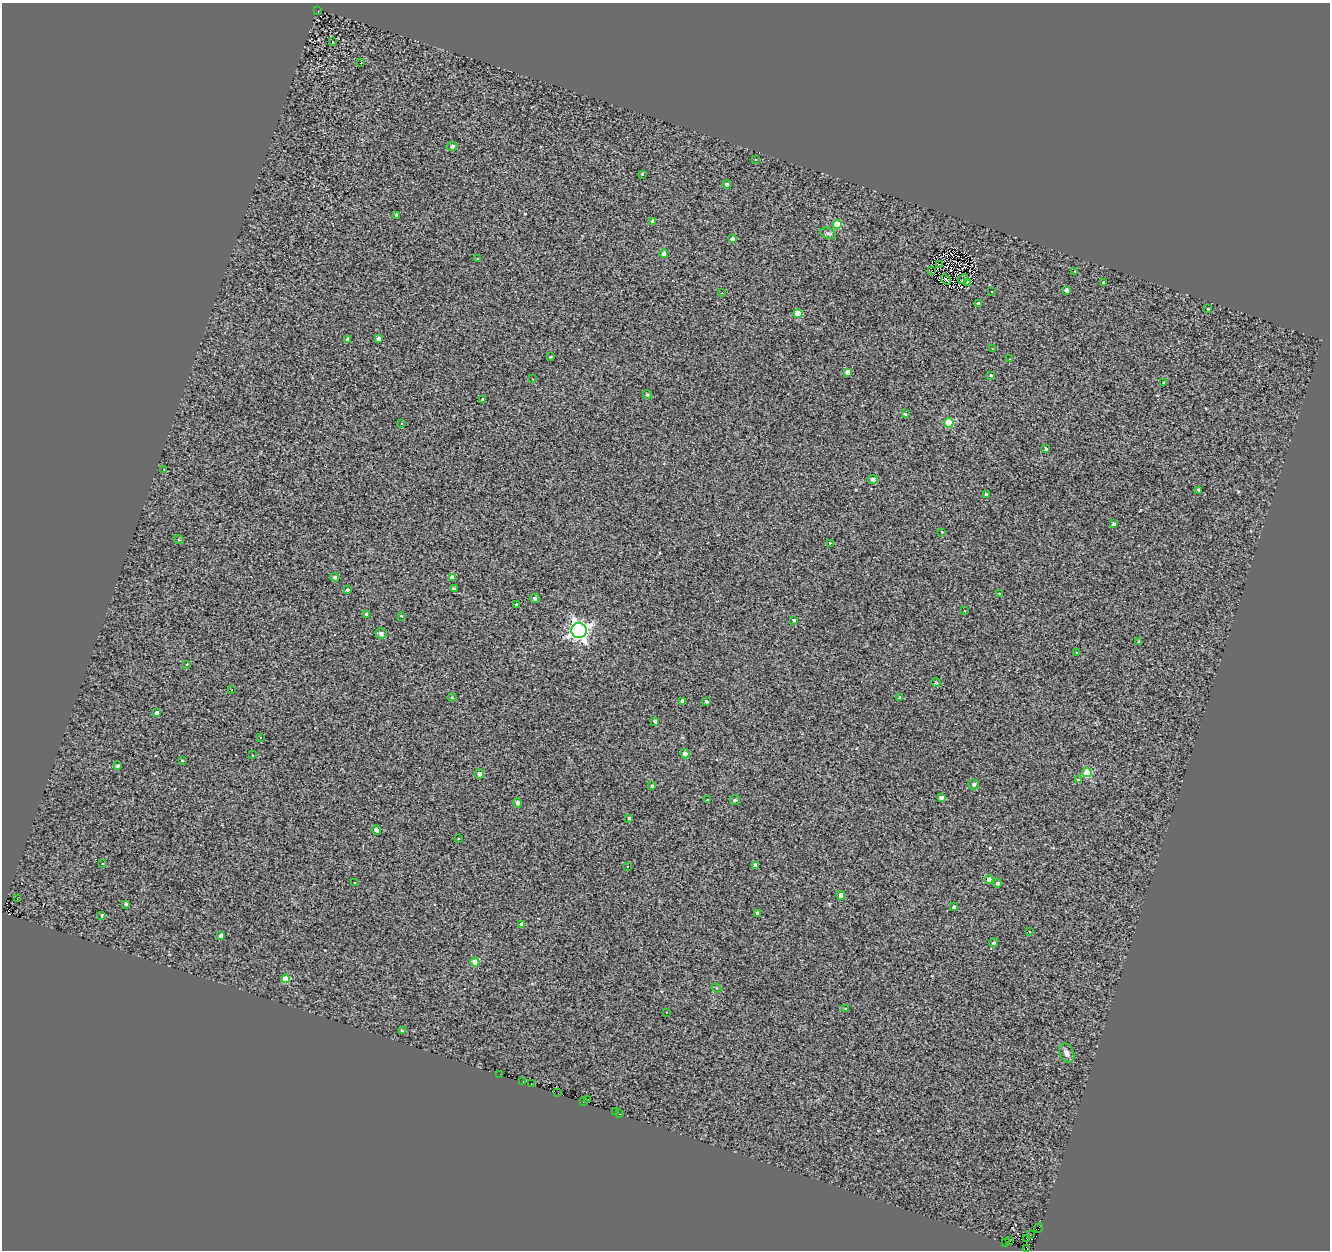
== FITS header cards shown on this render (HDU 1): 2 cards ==
NAXIS1  =                 1328
NAXIS2  =                 1248

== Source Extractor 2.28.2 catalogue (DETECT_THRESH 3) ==
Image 1328 x 1248 px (HDU 1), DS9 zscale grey, 1 PNG px = 1 image px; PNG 1332 x 1252 px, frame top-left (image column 1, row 1248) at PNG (2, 3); each listed source drawn as its Kron ellipse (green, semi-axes under 4 px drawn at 4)
Background 0.107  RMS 1.4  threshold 4.06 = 3 sigma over >= 5 px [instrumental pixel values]
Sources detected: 128; all 128 listed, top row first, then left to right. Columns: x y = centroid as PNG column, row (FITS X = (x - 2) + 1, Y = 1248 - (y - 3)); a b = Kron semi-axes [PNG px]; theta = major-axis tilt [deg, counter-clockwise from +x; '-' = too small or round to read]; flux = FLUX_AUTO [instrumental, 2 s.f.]
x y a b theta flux
318 11 3 2 - 360
332 42 3 2 - 87
360 63 3 2 - 100
452 146 5 4 - 210
756 160 3 2 - 98
642 174 3 3 - 120
727 185 4 3 - 240
397 215 4 3 - 200
653 221 4 3 - 180
837 224 4 4 - 2000
828 233 8 5 -20 220
732 239 3 3 - 360
664 254 4 4 - 550
477 259 4 2 - 64
939 265 3 2 - 56
932 271 4 2 - 67
1075 271 3 2 - 150
963 279 5 2 - 120
946 280 5 2 - 130
1104 282 4 3 - 110
968 283 3 2 - 96
1066 290 4 3 - 500
991 292 3 3 - 120
722 293 3 3 - 79
979 303 3 3 - 240
1208 309 3 2 - 88
798 314 4 4 - 2400
347 339 4 3 - 190
378 339 4 3 - 300
992 349 2 2 - 63
550 357 3 2 - 110
1010 359 3 3 - 91
848 372 4 4 - 570
990 375 3 3 - 130
532 379 3 2 - 93
1164 383 3 3 - 130
647 394 5 4 - 140
483 400 4 3 - 280
905 414 3 3 - 120
949 423 5 4 - 3400
402 424 3 2 - 99
1046 448 3 3 - 640
164 469 3 3 - 84
873 479 5 4 - 320
1198 490 4 3 - 97
986 494 4 3 - 220
1114 524 3 3 - 260
942 532 3 2 - 83
179 540 5 3 - 84
830 543 3 3 - 150
335 577 4 3 - 220
452 577 4 4 - 400
454 589 4 4 - 230
347 590 3 3 - 170
1000 593 4 3 - 110
535 598 5 4 - 190
517 605 3 3 - 1200
964 610 3 2 - 70
367 614 4 4 - 190
402 616 3 3 - 310
794 620 3 3 - 1300
579 630 8 7 - 37000
381 633 6 5 - 290
1139 642 3 3 - 130
1077 653 3 3 - 370
187 664 3 3 - 370
936 683 5 4 - 140
232 690 2 2 - 51
452 697 4 4 - 89
900 697 4 3 - 110
682 701 4 3 - 270
706 701 3 3 - 1300
157 713 4 4 - 450
655 721 4 3 - 200
260 737 3 2 - 84
685 754 4 4 - 600
252 755 3 2 - 170
182 760 3 3 - 680
118 766 3 3 - 200
1087 772 5 4 - 3700
479 774 5 4 - 400
1078 780 3 2 - 230
974 784 5 5 - 230
652 786 4 3 - 150
941 798 4 3 - 290
708 800 3 2 - 77
735 800 5 5 - 110
517 803 5 4 - 270
629 818 3 3 - 140
376 830 5 4 - 400
458 838 3 2 - 92
102 864 2 2 - 96
756 865 4 4 - 430
627 867 3 2 - 80
989 879 4 4 - 710
355 882 3 2 - 130
997 883 4 4 - 240
841 895 4 4 - 610
17 899 2 2 - 90
126 904 3 3 - 160
954 907 4 3 - 210
758 913 4 3 - 320
102 915 3 2 - 91
522 924 4 3 - 260
1029 932 3 2 - 120
221 935 4 3 - 240
994 943 4 4 - 150
475 962 4 4 - 1400
286 979 4 4 - 2100
716 988 5 4 - 150
846 1009 4 3 - 80
666 1012 3 2 - 150
402 1030 4 3 - 440
1067 1053 10 7 -66 420
500 1074 3 2 - 75
523 1082 3 2 - 84
531 1084 2 2 - 98
558 1093 2 2 - 360
588 1099 3 2 - 130
584 1102 3 2 - 110
615 1112 3 2 - 220
620 1114 3 2 - 99
1039 1228 5 2 - 400
1030 1235 3 2 - 170
1026 1239 2 2 - 6.2
1010 1241 3 2 - 77
1006 1243 4 2 - 130
1027 1248 4 2 - 240
At the frame edge (FLAGS 8, measured only in part): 1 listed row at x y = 1027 1248